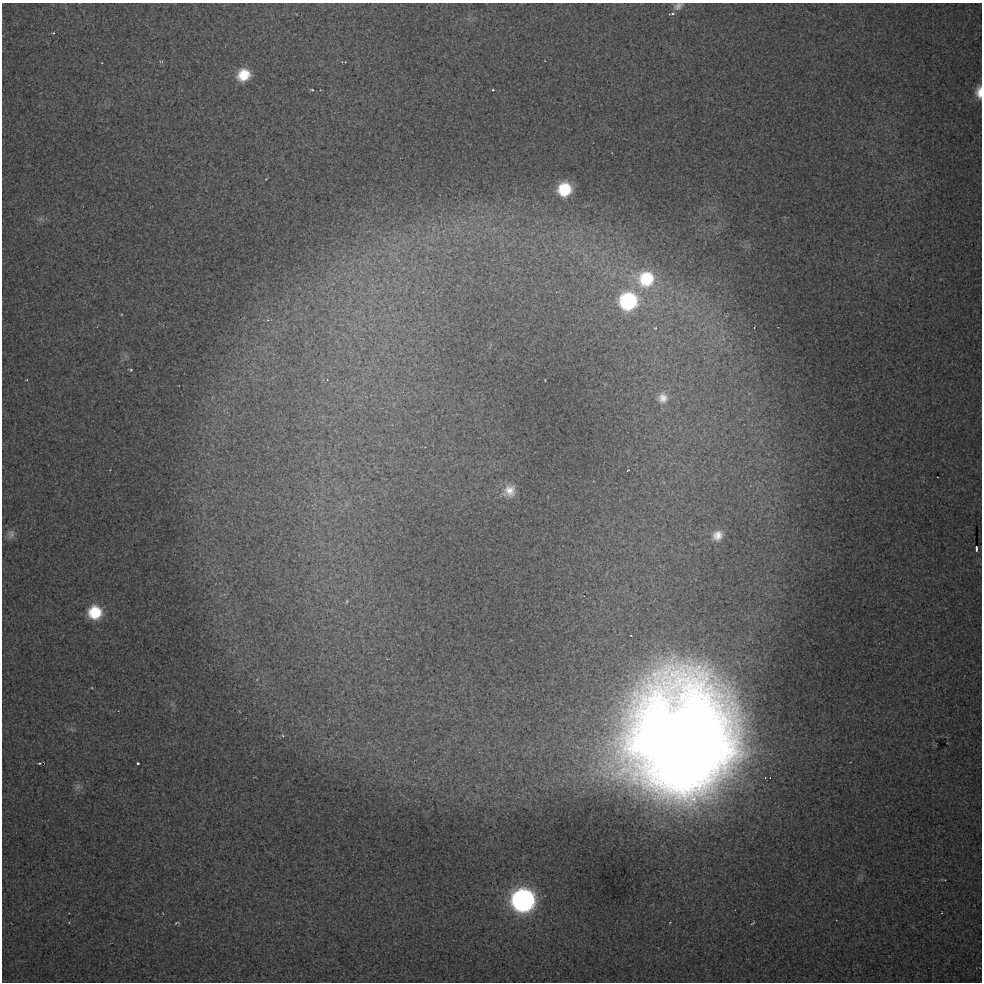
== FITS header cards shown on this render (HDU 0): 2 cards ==
NAXIS1  =                  980 / Axis length
NAXIS2  =                  980 / Axis length

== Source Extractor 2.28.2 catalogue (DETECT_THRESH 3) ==
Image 980 x 980 px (HDU 0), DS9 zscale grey, 1 PNG px = 1 image px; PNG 984 x 984 px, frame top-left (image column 1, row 980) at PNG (2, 3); no overlay
Background 48.3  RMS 2.2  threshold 6.51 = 3 sigma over >= 5 px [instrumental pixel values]
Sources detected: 33; all 33 listed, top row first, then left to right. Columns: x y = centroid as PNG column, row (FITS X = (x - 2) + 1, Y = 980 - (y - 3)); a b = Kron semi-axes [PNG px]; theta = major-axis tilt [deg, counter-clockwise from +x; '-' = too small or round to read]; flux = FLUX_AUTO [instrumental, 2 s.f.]
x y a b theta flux
678 6 12 7 33 6.9e+02
671 14 8 3 5 2.4e+02
53 33 2 2 - 1.1e+02
161 61 6 4 1 1.8e+02
243 75 12 11 - 3.5e+03
312 90 4 3 - 1.4e+02
493 90 3 2 - 1.5e+02
979 92 13 6 -89 1.5e+03
266 179 4 3 - 9.6e+01
564 189 12 12 - 5.5e+03
40 219 7 4 19 3.4e+02
646 279 19 19 - 7.6e+03
628 301 16 15 - 1.5e+04
655 328 3 3 - 1.4e+02
131 370 4 3 - 1.7e+02
545 380 3 2 - 9.8e+01
663 398 15 14 - 1.8e+03
628 470 3 2 - 8.5e+01
509 491 18 15 54 2.3e+03
11 534 12 9 73 7.6e+02
717 535 13 11 54 1.6e+03
976 548 5 2 - 2.6e+02
346 601 6 3 80 1.6e+02
95 612 13 13 - 5.2e+03
631 636 2 2 - 7.0e+01
684 745 32 30 -87 4.6e+06
39 763 4 3 - 1.2e+02
138 763 3 3 - 2.9e+02
77 787 10 5 27 4.2e+02
523 900 15 14 - 5.1e+04
670 922 3 2 - 8.5e+01
177 923 8 4 16 2.0e+02
753 923 7 2 34 1.4e+02
At the frame edge (FLAGS 8, measured only in part): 2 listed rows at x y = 678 6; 979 92